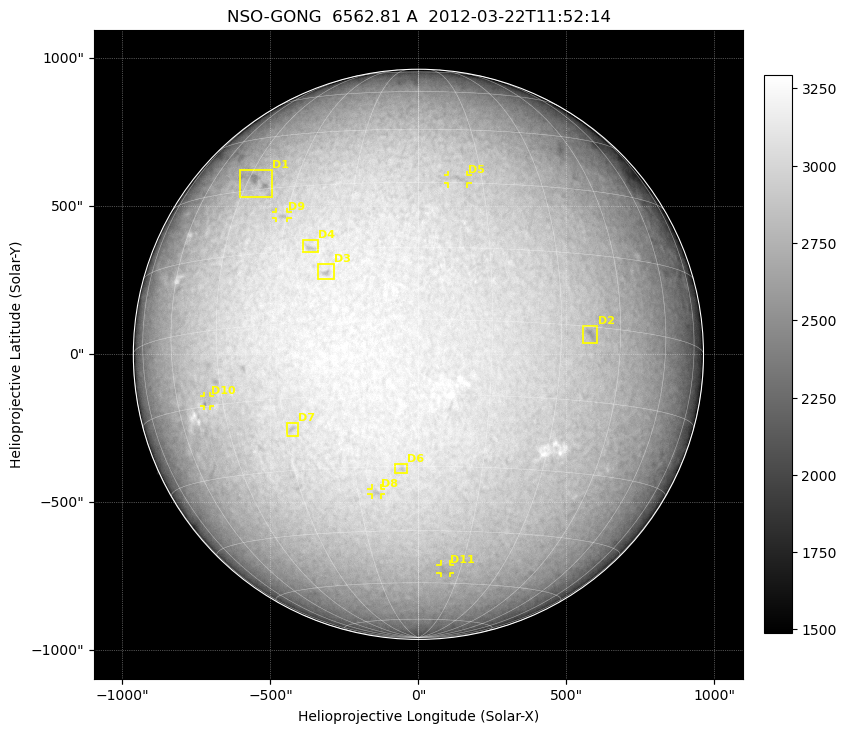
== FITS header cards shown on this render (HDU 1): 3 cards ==
TELESCOP= 'NSO-GONG'           / NSO/GONG Network
WAVELNTH=             6562.808 / [A] exact wavelength of obs
DATE-OBS= '2012-03-22T11:52:14' / Observation start date and time (UTC)

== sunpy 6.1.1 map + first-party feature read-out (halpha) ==
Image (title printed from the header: NSO-GONG  6562.81 A  2012-03-22T11:52:14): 2048 x 2048 px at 1.07 arcsec/px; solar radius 963 arcsec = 900 px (full disc in frame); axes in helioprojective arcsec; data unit not stated in the header (colour bar unlabelled)
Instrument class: HALPHA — H-alpha (6563 A) chromospheric image
Bright regions (plage): reference = the median radial profile (limb darkening/brightening removed); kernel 17 px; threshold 5 sigma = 539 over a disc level ~2875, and >= 1.075x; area >= 63 px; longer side >= 22 px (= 24 arcsec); searched inside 0.97 R_sun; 0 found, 0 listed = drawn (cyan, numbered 1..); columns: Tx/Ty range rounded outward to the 5 arcsec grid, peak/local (2 s.f.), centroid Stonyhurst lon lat
Dark features (filaments and sunspots): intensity divided by the median radial (limb-darkening) profile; local-median window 148 px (8% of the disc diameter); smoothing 5 px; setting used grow <= 0.95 with closing radius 7 px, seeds <= 0.88 or >= 162 px of the 54-px (= 58 arcsec) line detector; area >= 63 px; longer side >= 22 px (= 24 arcsec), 11 px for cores <= 0.7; searched inside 0.97 R_sun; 11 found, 11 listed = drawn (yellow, D1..; 5 of them under ~29 arcsec drawn as corner ticks so the feature stays visible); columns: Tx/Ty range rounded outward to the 5 arcsec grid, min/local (2 s.f., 1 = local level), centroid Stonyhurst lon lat
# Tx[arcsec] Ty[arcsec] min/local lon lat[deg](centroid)
D1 -605..-495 525..620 0.88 -41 +32
D2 550..605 35..100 0.9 +37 -1
D3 -345..-285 250..305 0.89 -19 +10
D4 -390..-340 345..385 0.91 -23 +16
D5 100..165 575..605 0.93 +9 +31
D6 -80..-40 -405..-370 0.91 -4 -31
D7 -445..-405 -275..-230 0.91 -28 -21
D8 -160..-125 -475..-455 0.92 -11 -36
D9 -480..-440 460..480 0.92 -31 +23
D10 -725..-700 -175..-140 0.89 -50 -14
D11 75..105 -740..-710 0.94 +9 -56
Off-limb: outside the limb everything is below the colour-scale floor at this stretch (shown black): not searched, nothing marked